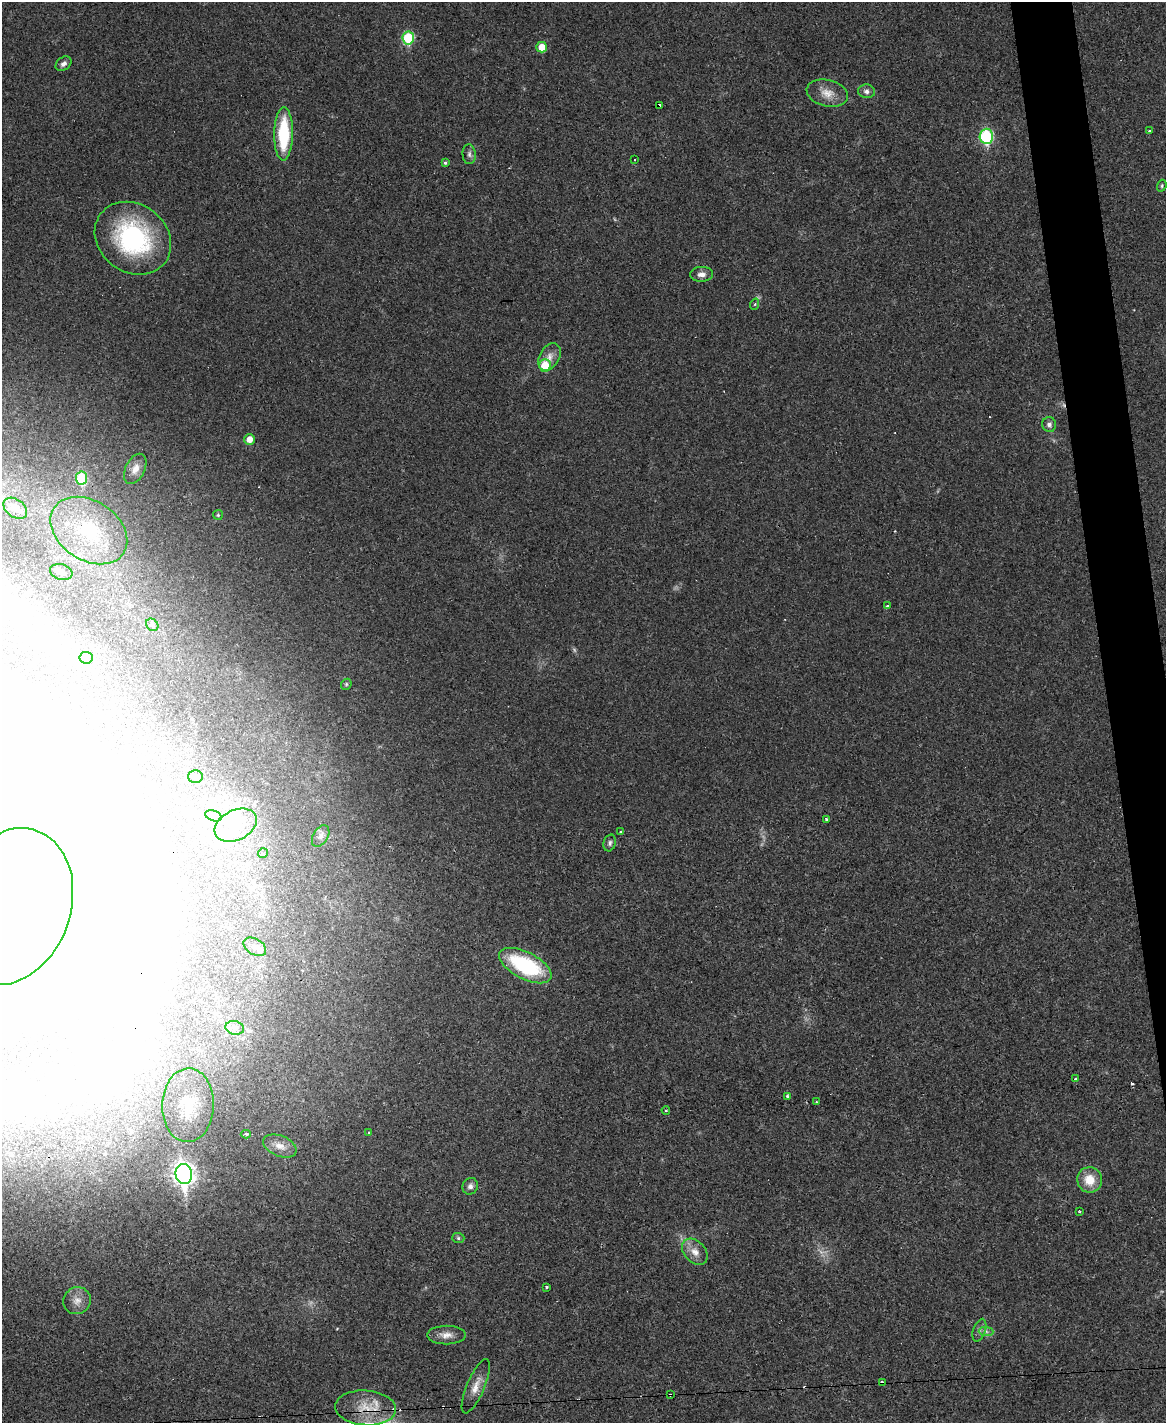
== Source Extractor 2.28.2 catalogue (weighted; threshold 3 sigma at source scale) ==
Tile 6 of 4 x 3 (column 2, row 2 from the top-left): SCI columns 1165-2328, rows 1663-3083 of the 4656 x 4633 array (HDU 1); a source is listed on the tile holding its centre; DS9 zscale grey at full resolution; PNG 1168 x 1425 px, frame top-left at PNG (2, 2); each listed source drawn as its Kron ellipse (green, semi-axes under 4 px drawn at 4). Shown black and unused: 3% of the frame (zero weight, under 3 of 4 exposures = <1% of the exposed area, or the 3 px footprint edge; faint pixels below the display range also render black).
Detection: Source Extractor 2.28.2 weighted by HDU 2 'WHT'; one run over the whole footprint, this tile lists its part. Background 0.0392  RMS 0.0044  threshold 0.0196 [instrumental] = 3 sigma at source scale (4.5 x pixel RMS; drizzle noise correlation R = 1.50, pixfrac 1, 0.05/0.05 arcsec/px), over >= 5 px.
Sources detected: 92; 4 too faint to see at this stretch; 15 inside a brighter object's white glare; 7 cosmic-ray / hot-pixel residue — neither listed nor drawn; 1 inside a brighter listed object's ellipse — not listed separately; the other 65 listed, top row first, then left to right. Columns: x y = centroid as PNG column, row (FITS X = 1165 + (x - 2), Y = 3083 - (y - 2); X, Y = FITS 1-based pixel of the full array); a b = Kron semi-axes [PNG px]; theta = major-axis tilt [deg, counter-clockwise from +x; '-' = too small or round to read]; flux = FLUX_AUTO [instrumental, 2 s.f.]
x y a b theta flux
408 38 6 5 - 27
542 47 5 5 - 5.6
63 64 9 6 37 1.9
866 91 8 7 - 1.7
827 93 21 13 -13 5.9
660 105 4 3 - 2.4
1150 131 3 3 - 0.79
284 134 27 9 89 27
986 136 7 7 - 45
469 154 10 6 -86 1.5
635 160 2 2 - 0.4
445 163 4 3 - 0.62
1162 186 6 4 71 0.66
133 238 40 34 -37 62
702 274 11 7 1 2.5
755 304 6 3 71 0.5
549 357 15 10 60 3.7
545 365 6 6 - 11
1049 424 7 7 - 1.7
250 439 5 5 - 4.1
135 469 16 9 63 3.9
82 478 6 5 - 23
15 508 13 9 -37 3.1
218 515 5 5 - 0.62
89 531 41 29 -34 32
61 572 11 7 -17 2.3
887 606 3 3 - 1.4
152 625 7 5 -46 1
86 658 6 6 - 1.3
346 684 6 5 - 0.61
195 776 7 6 - 1.3
213 816 8 5 -20 1.4
826 819 3 3 - 0.87
236 825 22 15 26 13
620 832 3 2 - 0.47
321 836 12 7 59 2.1
610 843 8 6 73 1.2
263 853 5 5 - 1
10 906 80 60 70 380
255 947 12 8 -31 2.4
525 966 29 13 -27 39
235 1028 9 7 -14 2
1076 1079 3 3 - 1.2
788 1096 3 3 - 1.8
816 1102 2 2 - 0.41
188 1105 37 26 88 18
666 1111 4 3 - 0.46
369 1132 2 2 - 0.38
246 1134 5 3 - 2.7
280 1146 17 10 -22 4.2
184 1174 10 8 -83 260
1090 1180 13 12 - 8.4
470 1186 8 7 - 1.9
1080 1211 3 2 - 0.53
458 1238 6 5 - 0.77
695 1252 15 10 -47 4.3
547 1287 3 3 - 1
77 1301 14 13 - 4.2
979 1330 12 6 72 1.6
986 1331 7 4 -1 1.2
446 1335 19 9 0 3.7
882 1383 4 3 - 1.1
476 1386 29 9 67 5.3
670 1395 4 2 - 0.67
366 1408 30 17 -4 13
Overlapping masked pixels (flux is a lower limit): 4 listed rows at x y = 660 105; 882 1383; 670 1395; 366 1408
Isophote crosses this tile's border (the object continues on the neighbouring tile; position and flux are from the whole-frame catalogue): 1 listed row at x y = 10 906